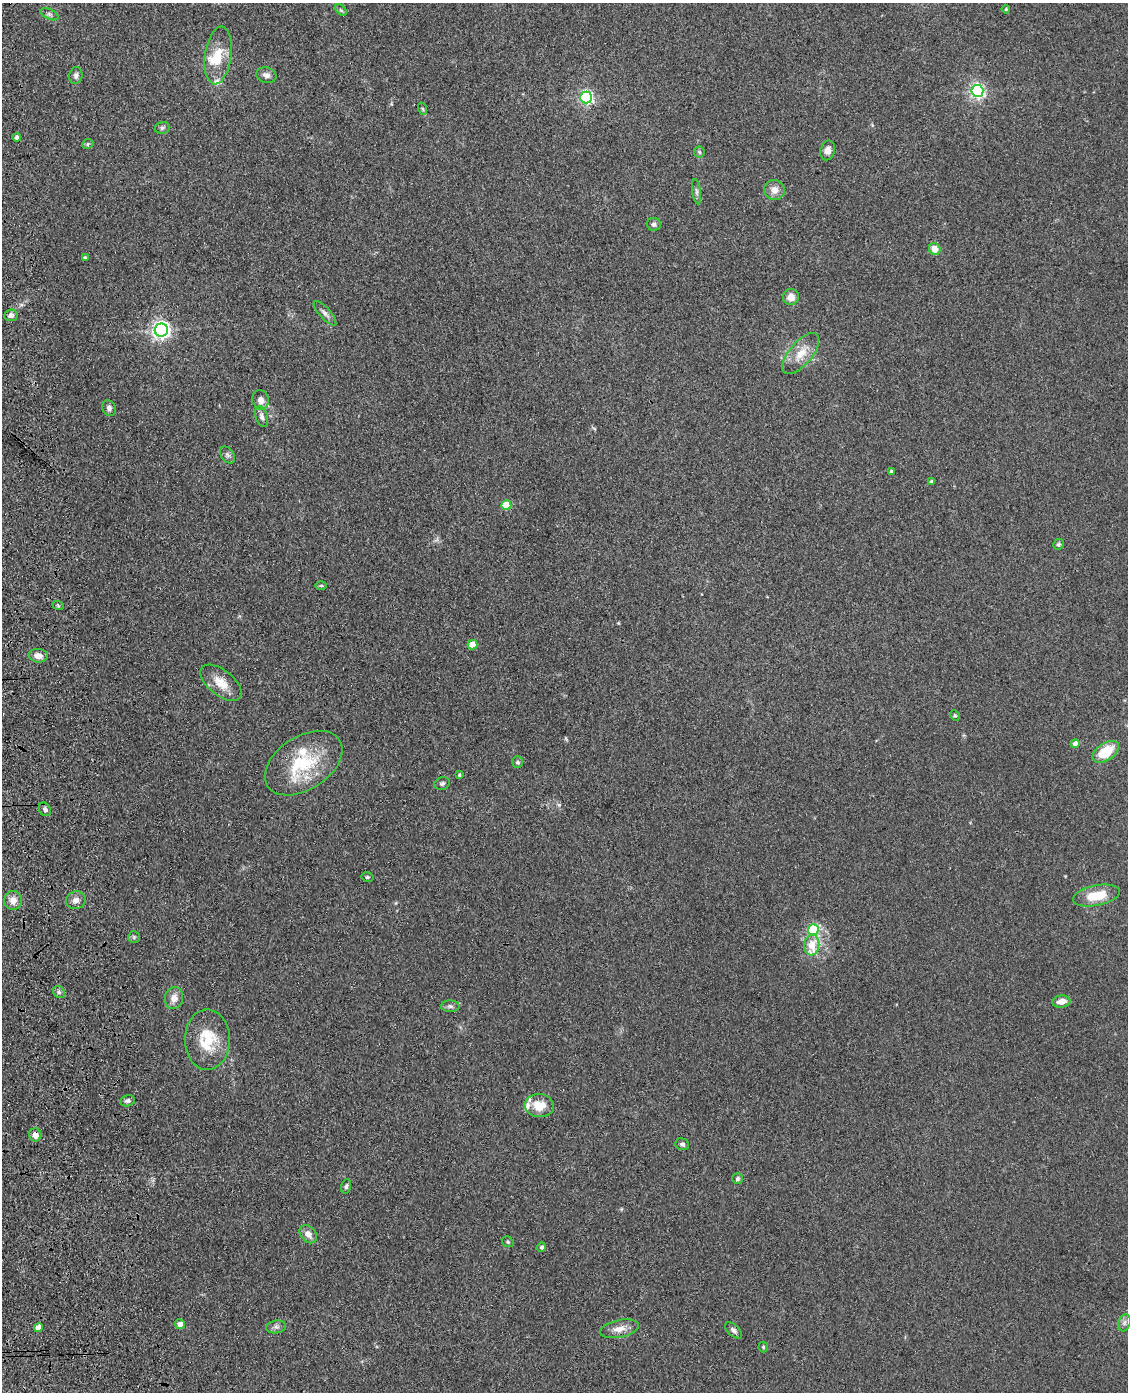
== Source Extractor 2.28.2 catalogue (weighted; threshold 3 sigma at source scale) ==
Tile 7 of 4 x 3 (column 3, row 2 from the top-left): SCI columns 2371-3496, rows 1643-3032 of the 4740 x 4572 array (HDU 1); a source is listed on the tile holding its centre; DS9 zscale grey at full resolution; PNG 1130 x 1394 px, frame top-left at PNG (2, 3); each listed source drawn as its Kron ellipse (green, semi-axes under 4 px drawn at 4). Shown black and unused: <1% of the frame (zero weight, under 3 of 4 exposures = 6% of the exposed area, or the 3 px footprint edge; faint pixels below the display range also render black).
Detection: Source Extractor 2.28.2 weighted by HDU 2 'WHT'; one run over the whole footprint, this tile lists its part. Background 0.0882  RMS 0.0092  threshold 0.0414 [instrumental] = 3 sigma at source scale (4.5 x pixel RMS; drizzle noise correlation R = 1.50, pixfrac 1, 0.05/0.05 arcsec/px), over >= 5 px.
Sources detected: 77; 4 inside a brighter listed object's ellipse — not listed separately; the other 73 listed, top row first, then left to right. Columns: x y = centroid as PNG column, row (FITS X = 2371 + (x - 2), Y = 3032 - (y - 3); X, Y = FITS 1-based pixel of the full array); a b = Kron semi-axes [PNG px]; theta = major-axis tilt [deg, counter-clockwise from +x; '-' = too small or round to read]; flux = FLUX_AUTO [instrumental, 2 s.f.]
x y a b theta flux
1006 9 4 4 - 1.1
341 10 7 4 -45 1.4
49 14 9 5 -26 2.6
218 55 29 13 82 23
76 75 8 6 74 3
266 75 10 7 -16 4.3
977 91 6 6 - 230
586 97 6 6 - 170
423 109 6 4 -70 1.3
162 128 7 6 - 2.2
17 137 4 3 - 3.6
88 144 6 4 26 1.4
828 150 10 7 74 5.3
699 152 6 5 - 1.5
774 190 10 10 - 7.2
696 192 13 4 -83 2.4
654 224 7 6 - 2.9
935 249 6 5 - 8.8
85 258 4 3 - 1.9
791 297 8 8 - 7.8
325 313 16 5 -48 3.8
11 315 7 6 - 4.4
161 330 6 6 - 370
801 354 25 11 50 15
261 400 10 8 -74 5.8
109 408 8 6 -66 3.4
262 417 10 6 -71 3.5
228 455 9 6 -53 2.6
891 471 3 3 - 1.6
932 482 4 3 - 2.1
506 505 5 5 - 27
1059 544 6 5 - 1.6
321 586 6 4 -1 1.2
58 605 6 3 -20 1.1
472 645 5 4 - 17
38 656 9 7 -7 6.1
221 683 24 12 -39 15
955 715 5 4 - 1.2
1075 744 4 4 - 7.6
1106 752 15 8 33 27
518 762 6 5 - 1.8
304 763 43 26 33 57
459 775 4 3 - 1.3
442 783 8 6 18 2.2
45 809 7 5 -56 2.7
367 877 6 4 -13 1.6
1096 896 24 10 12 24
13 900 9 9 - 7.6
76 900 10 8 15 5.7
813 930 5 5 - 47
134 937 6 6 - 1.6
812 945 10 7 83 20
59 992 6 5 - 2.1
174 998 11 9 77 7.3
1061 1001 9 6 8 7.6
450 1006 9 5 -2 2.5
207 1040 30 22 -89 34
128 1101 7 5 13 2.5
539 1106 15 11 -9 16
35 1135 6 6 - 5.9
682 1144 7 6 - 2.3
737 1179 5 5 - 1.8
346 1186 7 5 74 2
308 1234 10 7 -47 6
508 1242 6 5 - 1.4
542 1247 4 4 - 2.2
1124 1323 9 6 72 3
180 1324 5 5 - 5
276 1327 10 6 8 3.1
38 1328 4 4 - 7.9
619 1329 20 8 12 9.2
734 1330 10 5 -44 3
763 1347 5 5 - 1.1
Overlapping masked pixels (flux is a lower limit): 1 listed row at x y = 35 1135